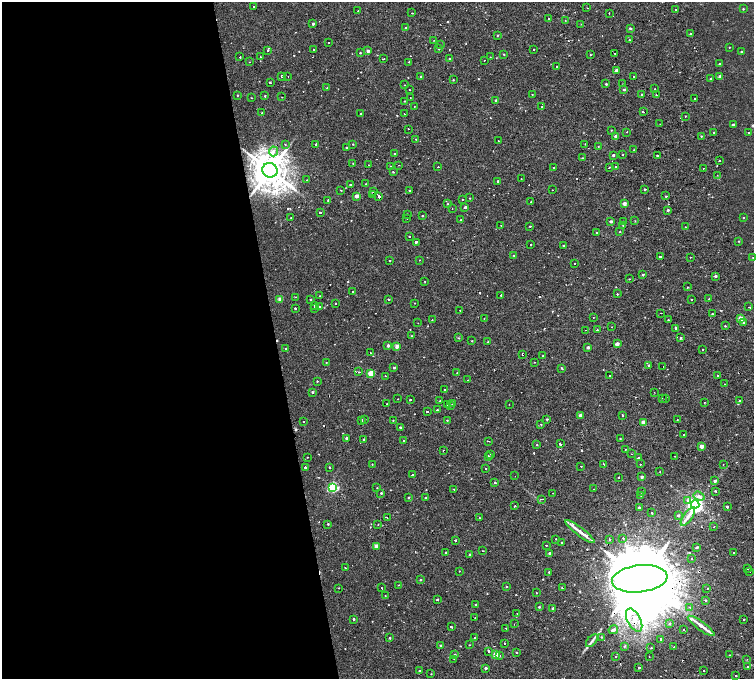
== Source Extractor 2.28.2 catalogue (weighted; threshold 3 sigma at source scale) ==
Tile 9 of 4 x 4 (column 1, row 3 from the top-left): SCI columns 74-1576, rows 1552-2905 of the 6160 x 5854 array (HDU 1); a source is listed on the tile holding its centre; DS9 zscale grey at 2 x 2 block average (1 PNG px = mean of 2 x 2 image px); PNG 756 x 681 px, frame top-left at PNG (2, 2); each listed source drawn as its Kron ellipse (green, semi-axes under 4 px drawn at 4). Shown black and unused: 37% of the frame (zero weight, under 2 of 4 exposures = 6% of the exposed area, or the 3 px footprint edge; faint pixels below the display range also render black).
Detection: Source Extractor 2.28.2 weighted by HDU 2 'WHT'; one run over the whole footprint, this tile lists its part. Background 0.00157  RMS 0.0035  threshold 0.0158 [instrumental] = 3 sigma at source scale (4.5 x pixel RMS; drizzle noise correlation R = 1.50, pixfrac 1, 0.0396/0.0396 arcsec/px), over >= 5 px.
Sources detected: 441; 45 cosmic-ray / hot-pixel residue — neither listed nor drawn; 1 coinciding with a brighter row at this scale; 4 inside a brighter listed object's ellipse — not listed separately; the other 391 listed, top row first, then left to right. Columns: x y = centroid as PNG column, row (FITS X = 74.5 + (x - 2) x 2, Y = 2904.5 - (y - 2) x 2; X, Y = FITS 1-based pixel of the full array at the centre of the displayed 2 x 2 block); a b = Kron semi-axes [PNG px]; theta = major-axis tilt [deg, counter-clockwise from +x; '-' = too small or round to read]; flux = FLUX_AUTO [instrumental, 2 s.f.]
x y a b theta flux
253 6 2 2 - 2.9
587 8 2 2 - 0.61
743 9 2 2 - 0.57
676 10 2 2 - 1.3
358 11 2 2 - 0.94
412 13 2 2 - 0.62
609 13 2 2 - 1.7
548 19 2 2 - 0.35
565 20 2 2 - 0.29
313 24 2 2 - 1.8
581 24 2 2 - 0.44
406 28 2 2 - 1.5
630 28 2 2 - 1.2
691 34 2 2 - 1.2
497 35 2 2 - 0.7
434 40 2 2 - 0.27
630 40 3 2 - 0.81
329 42 2 2 - 0.41
440 45 2 2 - 0.3
729 47 2 2 - 0.31
439 48 2 2 - 1.5
534 49 2 2 - 1.2
268 50 2 2 - 3.6
313 50 2 2 - 2
368 51 2 2 - 3.6
741 51 2 2 - 0.84
360 53 2 2 - 0.69
504 54 2 2 - 0.67
615 54 2 2 - 0.44
590 55 2 2 - 0.44
240 57 2 2 - 2.9
260 57 2 2 - 1
490 57 2 2 - 1.3
383 59 2 2 - 1.1
450 59 2 2 - 2.5
484 60 2 2 - 0.62
249 62 2 2 - 1.3
409 62 2 2 - 1.5
720 64 3 2 - 0.81
557 67 2 2 - 4.7
617 70 2 2 - 6.8
281 76 2 2 - 2.8
288 76 2 2 - 0.61
720 76 2 2 - 3.6
421 77 2 2 - 2.1
633 77 2 2 - 0.66
711 79 2 2 - 2.2
453 80 3 2 - 0.56
270 82 2 2 - 1.1
606 84 2 2 - 0.86
623 84 2 2 - 0.34
405 85 2 2 - 0.46
327 88 2 2 - 0.5
655 89 2 2 - 0.55
409 90 2 2 - 0.31
624 90 2 2 - 1.2
532 94 2 2 - 0.41
238 95 2 2 - 0.55
642 95 2 2 - 0.81
657 95 2 2 - 1.6
265 96 2 2 - 0.7
282 97 2 2 - 0.54
251 98 2 2 - 0.32
410 98 2 2 - 0.29
695 99 2 2 - 1.9
495 100 2 2 - 0.64
404 101 2 2 - 0.58
414 106 2 2 - 1
542 107 2 2 - 0.67
643 112 2 2 - 1.2
262 113 2 2 - 2.9
361 114 2 2 - 0.58
404 114 2 2 - 0.82
685 116 2 2 - 0.41
660 124 2 2 - 0.36
733 125 2 2 - 1.2
409 129 2 2 - 0.78
611 130 2 2 - 0.36
627 132 2 2 - 3.1
714 132 2 2 - 0.46
749 133 2 2 - 0.38
616 136 2 2 - 5.2
701 136 2 2 - 0.55
416 139 2 2 - 0.41
498 141 2 2 - 0.78
285 144 2 2 - 1.3
316 144 2 2 - 0.94
353 144 2 2 - 0.52
585 144 2 2 - 0.34
598 146 3 2 - 0.4
346 148 2 2 - 0.58
634 150 2 2 - 0.34
273 151 5 4 - 2.7
395 154 2 2 - 1.1
613 155 2 2 - 2
623 155 2 2 - 1.1
657 156 2 2 - 4.4
582 158 2 2 - 0.48
719 161 2 2 - 1.2
353 163 2 2 - 0.36
369 165 2 2 - 1.1
399 165 2 2 - 0.44
390 166 2 2 - 3.1
438 167 2 2 - 2.5
609 167 2 2 - 0.39
616 167 2 2 - 6.7
553 168 2 2 - 0.32
703 168 2 2 - 0.96
270 170 7 7 - 2300
393 172 2 2 - 1.9
717 175 2 2 - 0.92
521 179 2 2 - 1.6
307 180 2 2 - 0.4
498 181 2 2 - 0.82
350 184 2 2 - 2.4
366 184 2 2 - 1.5
645 189 2 2 - 1.2
341 190 2 2 - 1.4
410 190 2 2 - 0.43
552 190 2 2 - 12
373 192 2 2 - 1.9
372 195 2 2 - 1
356 196 2 2 - 5.5
379 196 2 2 - 13
666 196 2 2 - 1.3
469 198 2 2 - 8.7
462 199 2 2 - 2.6
328 200 2 2 - 0.5
531 201 2 2 - 1.3
624 203 2 2 - 4.8
447 204 2 2 - 0.61
465 207 2 2 - 1.6
452 209 2 2 - 0.53
668 210 2 2 - 1.7
320 213 2 2 - 19
407 214 2 2 - 0.42
422 216 2 2 - 0.53
743 217 2 2 - 0.41
291 218 2 2 - 0.62
407 218 2 2 - 0.57
461 220 2 2 - 0.56
611 221 2 2 - 2.3
623 221 2 2 - 3.4
635 221 2 2 - 0.4
501 225 2 2 - 0.29
530 226 2 2 - 1.2
623 226 2 2 - 0.38
685 227 2 2 - 1
620 232 2 2 - 0.41
596 233 2 2 - 1.3
409 236 2 2 - 2.4
739 241 3 2 - 0.48
416 242 2 2 - 9.1
530 245 2 2 - 3.3
564 246 2 2 - 1.8
514 255 3 2 - 0.7
660 257 3 2 - 4.3
690 257 2 2 - 0.38
753 257 2 2 - 0.3
390 260 2 2 - 1.1
420 260 2 2 - 0.29
575 263 2 2 - 4.1
643 275 2 2 - 1.2
715 276 3 2 - 1.5
629 279 2 2 - 1
425 281 2 2 - 0.43
688 287 3 2 - 0.39
352 292 2 2 - 2.3
617 294 2 2 - 0.55
501 295 2 2 - 5.4
320 296 2 2 - 0.52
296 297 2 2 - 0.94
280 299 2 2 - 7.1
388 299 2 2 - 0.76
691 299 2 2 - 0.95
709 299 2 2 - 0.58
311 300 2 2 - 0.81
335 303 2 2 - 1.7
414 303 2 2 - 0.98
315 306 2 2 - 1
319 306 2 2 - 0.92
749 307 3 2 - 1.2
295 308 2 2 - 1.7
314 308 2 2 - 2.6
460 310 2 2 - 0.41
661 313 2 2 - 0.31
712 314 2 2 - 1.9
593 317 2 2 - 0.61
484 318 2 2 - 0.29
740 318 3 2 - 12
432 320 2 2 - 3.7
668 320 2 2 - 0.89
418 323 2 2 - 0.28
744 323 2 2 - 3.5
725 326 2 2 - 0.59
612 327 2 2 - 0.33
676 328 2 2 - 1.4
585 330 2 2 - 0.26
597 330 2 2 - 1.5
411 336 2 2 - 0.43
458 338 3 2 - 0.57
681 338 2 2 - 2.2
472 341 2 2 - 0.45
488 342 2 2 - 0.61
617 344 2 2 - 5.5
388 346 2 2 - 2
397 346 2 2 - 7.2
588 347 2 2 - 2.1
286 348 2 2 - 0.88
703 350 2 2 - 1.7
370 353 2 2 - 1.5
523 354 2 2 - 2.3
543 356 2 2 - 0.95
326 362 2 2 - 0.37
534 362 2 2 - 0.43
649 365 3 2 - 1.1
394 367 2 2 - 1.1
663 367 2 2 - 0.28
562 368 4 2 - 0.73
359 372 2 2 - 2.3
371 373 3 3 - 19
457 373 2 2 - 0.4
717 375 2 2 - 1.5
385 376 2 2 - 1.5
610 376 2 2 - 0.43
468 380 2 2 - 0.68
317 381 2 2 - 1.3
724 384 2 2 - 2.1
445 389 2 2 - 0.57
312 392 3 2 - 1.4
654 392 2 2 - 0.23
398 399 2 2 - 1
410 399 2 2 - 4.1
662 399 2 2 - 0.37
665 399 2 2 - 0.32
440 401 2 2 - 3.4
740 401 2 2 - 2.5
704 402 2 2 - 1.6
387 404 2 2 - 1.4
453 404 2 2 - 3.3
509 404 2 2 - 0.33
447 405 2 2 - 1.2
450 405 2 2 - 14
437 410 2 2 - 0.73
427 412 2 2 - 4.3
580 415 3 2 - 2.5
622 415 2 2 - 1.7
547 419 2 2 - 0.85
362 420 2 2 - 1.3
364 420 2 2 - 1.7
393 420 2 2 - 0.43
447 420 2 2 - 0.57
677 420 2 2 - 0.4
303 422 2 2 - 3
643 422 2 2 - 7.3
541 424 2 2 - 0.54
400 427 2 2 - 3.1
684 435 2 2 - 1.1
346 438 2 2 - 1.8
620 439 3 2 - 0.54
364 440 2 2 - 0.87
403 441 2 2 - 2.5
488 441 2 2 - 0.58
560 444 3 2 - 2.2
537 445 2 2 - 0.42
702 446 2 2 - 5.6
626 449 2 2 - 1.1
443 450 2 2 - 1.7
491 454 2 2 - 0.58
631 454 2 2 - 15
488 456 2 2 - 6.9
674 456 2 2 - 0.4
307 457 2 2 - 0.75
639 458 2 2 - 9.8
372 464 2 2 - 0.39
603 464 2 2 - 3.3
640 464 2 2 - 0.8
723 464 2 2 - 0.88
581 466 2 2 - 0.77
305 467 2 2 - 3.7
329 468 2 2 - 4
486 468 2 2 - 3.1
660 471 2 2 - 0.3
412 475 2 2 - 1.7
515 476 2 2 - 0.41
618 477 2 2 - 2.1
642 477 2 2 - 2.1
715 481 3 2 - 1.9
495 483 2 2 - 13
333 487 3 3 - 84
377 488 2 2 - 0.37
454 489 2 2 - 2.1
594 489 2 2 - 0.41
715 491 2 2 - 2.2
642 492 2 2 - 0.81
381 493 2 2 - 1.1
553 493 2 2 - 0.62
641 495 3 2 - 0.84
699 496 6 4 -21 2.4
408 498 2 2 - 0.81
426 498 3 2 - 0.85
541 499 3 2 - 7.2
688 501 2 2 - 9.5
695 504 4 4 - 350
515 506 3 2 - 0.88
727 507 2 2 - 68
639 508 2 2 - 2.4
652 513 2 2 - 1.1
678 515 3 2 - 1.6
688 516 11 4 56 4.8
387 518 2 2 - 1.7
479 518 2 2 - 0.53
328 524 2 2 - 0.74
378 525 2 2 - 0.39
714 527 2 2 - 0.44
580 532 18 4 -38 6.4
623 538 2 2 - 1.2
556 539 2 2 - 1.4
610 539 2 2 - 1.4
455 540 2 2 - 2.9
562 543 2 2 - 0.48
546 545 2 2 - 0.5
376 546 3 2 - 5.6
697 547 2 2 - 1.3
482 551 2 2 - 0.49
446 553 2 2 - 4.3
550 553 2 2 - 1.7
734 553 2 2 - 0.54
470 555 2 2 - 1.5
691 558 2 2 - 1.8
345 568 2 2 - 1.5
748 569 2 2 - 0.66
459 571 2 2 - 0.32
750 571 2 2 - 0.46
549 572 2 2 - 1.1
640 579 28 13 7 25000
420 580 2 2 - 0.65
398 585 2 2 - 0.37
506 586 3 2 - 0.58
562 587 2 2 - 0.56
338 588 2 2 - 1.1
382 588 2 2 - 0.87
707 589 2 2 - 0.54
536 593 2 2 - 0.37
385 596 2 2 - 0.36
437 599 2 2 - 2.2
705 600 2 2 - 2.1
476 604 3 2 - 0.52
539 607 2 2 - 0.99
690 607 2 2 - 2.1
553 608 2 2 - 2.3
517 613 2 2 - 0.29
475 618 2 2 - 0.29
354 619 2 2 - 1.2
634 620 12 6 -63 10
744 620 2 2 - 0.92
514 624 2 2 - 0.23
669 624 3 3 - 0.79
451 626 2 2 - 3.5
701 626 16 4 -36 6
505 628 2 2 - 0.64
683 629 2 2 - 3.1
613 630 5 3 - 2.8
601 637 3 2 - 0.59
390 638 2 2 - 0.94
475 638 2 2 - 1.4
661 639 2 2 - 4.3
592 641 8 3 48 2.3
504 643 2 2 - 0.87
469 645 2 2 - 0.38
441 646 2 2 - 1.5
624 646 3 2 - 0.8
674 647 2 2 - 1
651 648 2 2 - 0.44
488 651 2 2 - 13
516 652 2 2 - 0.51
454 655 2 2 - 1.2
496 655 3 2 - 19
730 655 3 2 - 0.43
499 656 2 2 - 2.1
616 657 2 2 - 0.65
649 657 2 2 - 0.26
454 659 2 2 - 0.94
747 659 2 2 - 0.58
747 667 2 2 - 2.1
486 668 3 2 - 1.3
639 668 2 2 - 2
419 670 2 2 - 2.5
704 670 2 2 - 3.1
431 674 2 2 - 0.57
736 676 2 2 - 4.2
Overlapping masked pixels (flux is a lower limit): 6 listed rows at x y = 270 170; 379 196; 523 354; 560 444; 640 579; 634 620
Isophote crosses this tile's border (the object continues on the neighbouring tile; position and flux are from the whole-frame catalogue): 1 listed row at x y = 753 257
Diffuse or blended objects may show on this block-average render without a row.